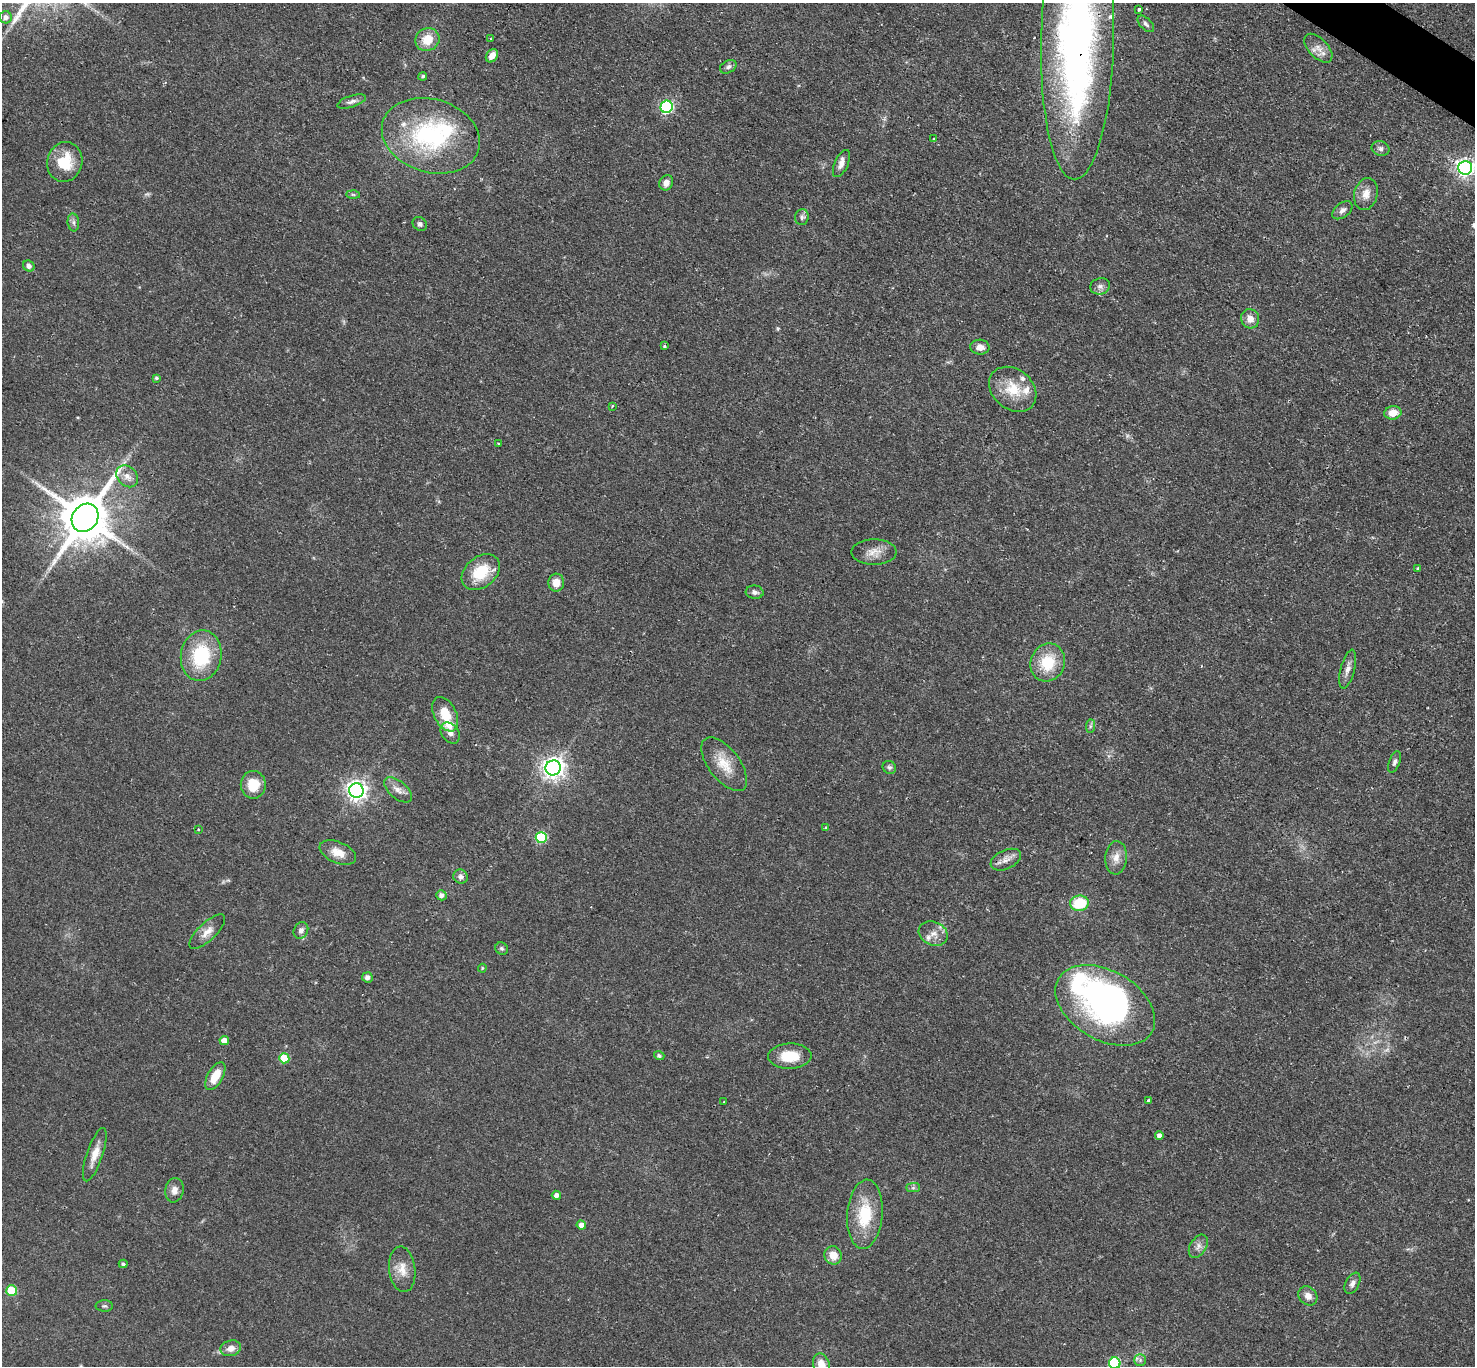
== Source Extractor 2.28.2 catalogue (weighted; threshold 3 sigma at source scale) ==
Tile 10 of 4 x 4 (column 2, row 3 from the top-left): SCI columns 1479-2951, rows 1661-3024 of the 5896 x 5902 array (HDU 1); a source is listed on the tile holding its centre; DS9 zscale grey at full resolution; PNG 1477 x 1368 px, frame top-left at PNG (2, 3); each listed source drawn as its Kron ellipse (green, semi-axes under 4 px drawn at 4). Shown black and unused: <1% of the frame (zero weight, under 2 of 3 exposures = <1% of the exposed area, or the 3 px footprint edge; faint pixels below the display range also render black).
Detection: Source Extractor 2.28.2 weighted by HDU 2 'WHT'; one run over the whole footprint, this tile lists its part. Background 0.0585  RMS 0.0048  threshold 0.0215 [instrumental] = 3 sigma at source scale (4.5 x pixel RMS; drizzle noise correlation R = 1.50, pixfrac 1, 0.05/0.05 arcsec/px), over >= 5 px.
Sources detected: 107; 1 too faint to see at this stretch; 3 inside a brighter object's white glare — neither listed nor drawn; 6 inside a brighter listed object's ellipse — not listed separately; the other 97 listed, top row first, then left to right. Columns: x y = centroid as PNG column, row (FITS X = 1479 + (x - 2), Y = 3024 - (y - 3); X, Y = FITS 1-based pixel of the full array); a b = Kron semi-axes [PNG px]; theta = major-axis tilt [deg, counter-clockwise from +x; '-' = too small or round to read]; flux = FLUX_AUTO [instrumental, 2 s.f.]
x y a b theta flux
1139 9 3 3 - 0.67
6 17 6 6 - 2
1146 24 10 5 -45 1.4
491 39 2 2 - 0.49
427 40 12 11 - 8.8
1077 42 138 36 89 280
1318 48 18 9 -46 4.4
492 56 7 5 53 4.1
728 67 9 6 28 1.5
423 76 4 4 - 0.88
352 101 15 5 17 2.1
667 107 6 6 - 72
431 136 50 36 -16 65
934 139 3 3 - 0.69
1380 148 9 7 -14 1.6
65 162 20 17 75 14
841 163 14 6 66 3.4
1465 168 7 7 - 210
666 183 8 6 59 3
1366 194 16 11 75 5.2
353 195 6 4 -2 0.74
1342 210 11 7 38 2
802 217 8 7 - 1.4
73 222 9 5 -84 1.5
420 224 8 6 -47 1.6
29 266 6 5 - 1.7
1100 286 10 8 15 2.1
1250 319 10 9 - 4
664 346 4 3 - 0.75
980 347 9 7 -7 3.3
156 378 4 3 - 0.79
1013 389 26 20 -40 14
612 406 3 3 - 0.67
1393 413 8 6 12 6
499 444 3 3 - 0.68
127 476 12 9 -47 3.6
85 518 15 12 54 2700
874 552 22 12 0 5.7
1418 568 3 3 - 0.61
481 572 21 15 40 17
556 583 9 7 85 5.2
755 592 9 6 -6 1.8
201 656 25 20 80 29
1048 662 19 17 67 17
1348 669 20 7 75 3.4
445 714 18 11 -63 11
1090 726 7 4 89 0.94
450 733 11 8 -52 2.9
1394 762 11 5 69 1.4
724 764 32 15 -53 11
889 767 7 6 - 1.1
553 768 7 7 - 350
253 785 14 12 90 10
398 790 16 8 -39 3.7
356 791 7 7 - 280
825 827 4 3 - 0.49
198 829 3 3 - 0.46
541 838 5 5 - 38
338 852 19 10 -23 6.3
1116 858 17 10 86 4.8
1006 860 16 9 24 3.7
461 877 7 7 - 1.9
441 895 5 5 - 1.8
1079 903 9 7 8 19
301 930 8 7 - 2
207 932 23 9 44 4.8
933 934 15 11 -25 4.6
502 949 7 6 - 1
482 968 4 3 - 0.55
367 977 5 5 - 1.8
1105 1005 54 34 -30 110
224 1041 5 4 - 4.7
659 1056 5 4 - 1.2
790 1056 21 12 1 12
284 1058 5 5 - 17
215 1076 15 7 61 9.1
1148 1100 3 3 - 0.81
724 1102 3 3 - 0.63
1159 1135 4 4 - 2
95 1155 28 8 71 6.1
913 1188 7 4 1 0.94
174 1190 12 9 80 3.3
556 1195 5 4 - 2.1
865 1214 34 17 85 21
581 1225 4 4 - 2.6
1198 1246 12 8 58 2.6
833 1255 9 8 - 5.6
123 1264 4 4 - 0.91
402 1269 23 13 -83 6.9
1352 1283 11 6 63 2.2
12 1291 5 5 - 23
1308 1296 10 8 -47 3.4
104 1306 9 5 0 1
231 1348 10 7 14 3.4
1140 1360 6 5 - 1.2
1115 1363 6 5 - 42
821 1365 12 8 -76 6
Overlapping masked pixels (flux is a lower limit): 1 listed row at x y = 1077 42
Isophote crosses this tile's border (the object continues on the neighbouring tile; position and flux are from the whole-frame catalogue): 4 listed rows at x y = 1077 42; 1465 168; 1115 1363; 821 1365